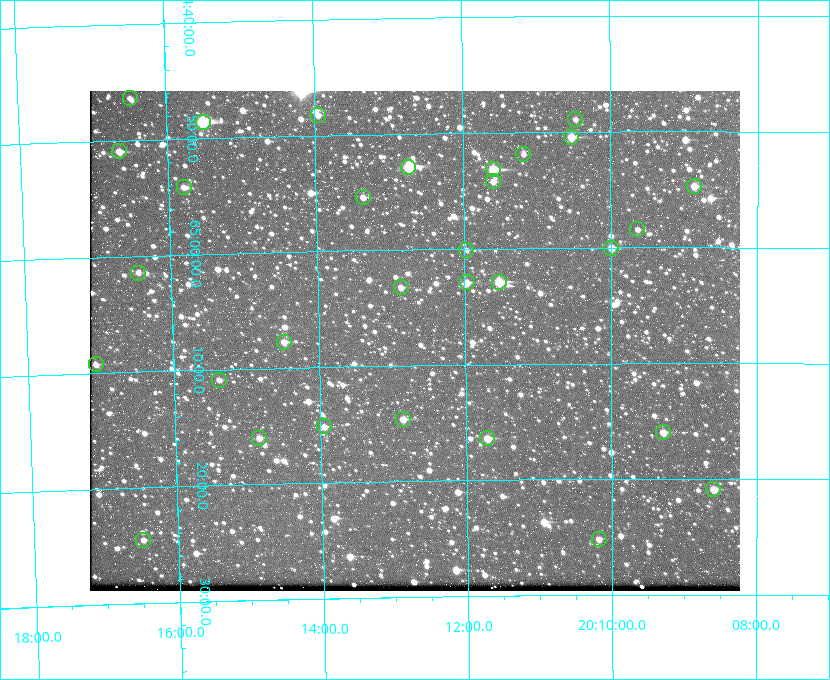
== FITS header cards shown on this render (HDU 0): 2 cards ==
NAXIS1  =                  650 / Width of table row in bytes
NAXIS2  =                  500 / Number of rows in table

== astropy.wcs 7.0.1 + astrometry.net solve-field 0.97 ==
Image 650 x 500 px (HDU 0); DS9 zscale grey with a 90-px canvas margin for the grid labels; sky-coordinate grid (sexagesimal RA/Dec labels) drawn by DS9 from the SOLVED WCS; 31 Tycho-2 reference stars matched to detected sources circled (green)
Header WCS: none
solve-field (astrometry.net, Tycho-2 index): SOLVED blind (the file carries no WCS)
Solved WCS: RA---TAN-SIP/DEC--TAN-SIP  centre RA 20:12:41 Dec +65:08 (303.17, +65.13 deg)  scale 5.18 arcsec/px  FOV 56.1' x 43.2'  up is -179 deg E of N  parity flipped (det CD > 0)
(file carries no celestial WCS; the grid is the blind solution)
Tycho-2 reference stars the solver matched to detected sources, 31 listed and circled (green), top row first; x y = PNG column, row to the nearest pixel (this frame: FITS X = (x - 90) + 1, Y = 500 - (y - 91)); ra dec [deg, ICRS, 3 dp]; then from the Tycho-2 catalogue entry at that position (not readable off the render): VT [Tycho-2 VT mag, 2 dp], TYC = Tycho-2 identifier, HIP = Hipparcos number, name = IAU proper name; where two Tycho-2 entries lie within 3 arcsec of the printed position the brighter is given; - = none
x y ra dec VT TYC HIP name
130 98 304.122 +64.773 12.06 4240-1113-1 - -
318 115 303.488 +64.804 11.29 4240-68-1 - -
575 119 302.617 +64.815 11.97 4240-238-1 - -
203 122 303.878 +64.810 8.93 4240-794-1 - -
571 137 302.633 +64.841 10.69 4240-985-1 - -
119 151 304.164 +64.849 10.65 4240-315-1 - -
523 154 302.794 +64.865 12.51 4240-904-1 - -
408 167 303.184 +64.880 9.02 4240-488-1 - -
493 169 302.897 +64.886 9.40 4240-717-1 - -
493 181 302.899 +64.904 11.91 4240-435-1 - -
694 186 302.216 +64.912 11.03 4240-1279-1 - -
184 187 303.948 +64.903 11.68 4240-549-1 - -
363 197 303.341 +64.923 11.58 4240-148-1 - -
637 229 302.408 +64.974 11.97 4240-686-1 - -
611 248 302.498 +65.000 11.22 4240-149-1 - -
466 250 302.992 +65.001 11.85 4240-479-1 - -
138 273 304.112 +65.024 12.29 4240-364-1 - -
467 282 302.992 +65.048 11.44 4240-88-1 - -
499 282 302.882 +65.048 10.25 4240-98-1 - -
401 287 303.217 +65.054 11.98 4240-166-1 - -
284 342 303.620 +65.129 11.18 4240-34-1 - -
96 364 304.266 +65.154 11.64 4240-724-1 - -
219 380 303.846 +65.181 11.99 4240-1077-1 - -
403 419 303.217 +65.244 11.17 4240-236-1 - -
324 426 303.488 +65.252 12.13 4240-1343-1 - -
663 432 302.323 +65.266 11.19 4240-188-1 - -
259 438 303.713 +65.266 11.45 4240-564-1 - -
487 438 302.928 +65.273 10.74 4240-760-1 - -
713 489 302.149 +65.348 11.48 4240-952-1 - -
599 539 302.546 +65.419 11.91 4240-28-1 - -
143 540 304.121 +65.408 11.90 4240-305-1 - -